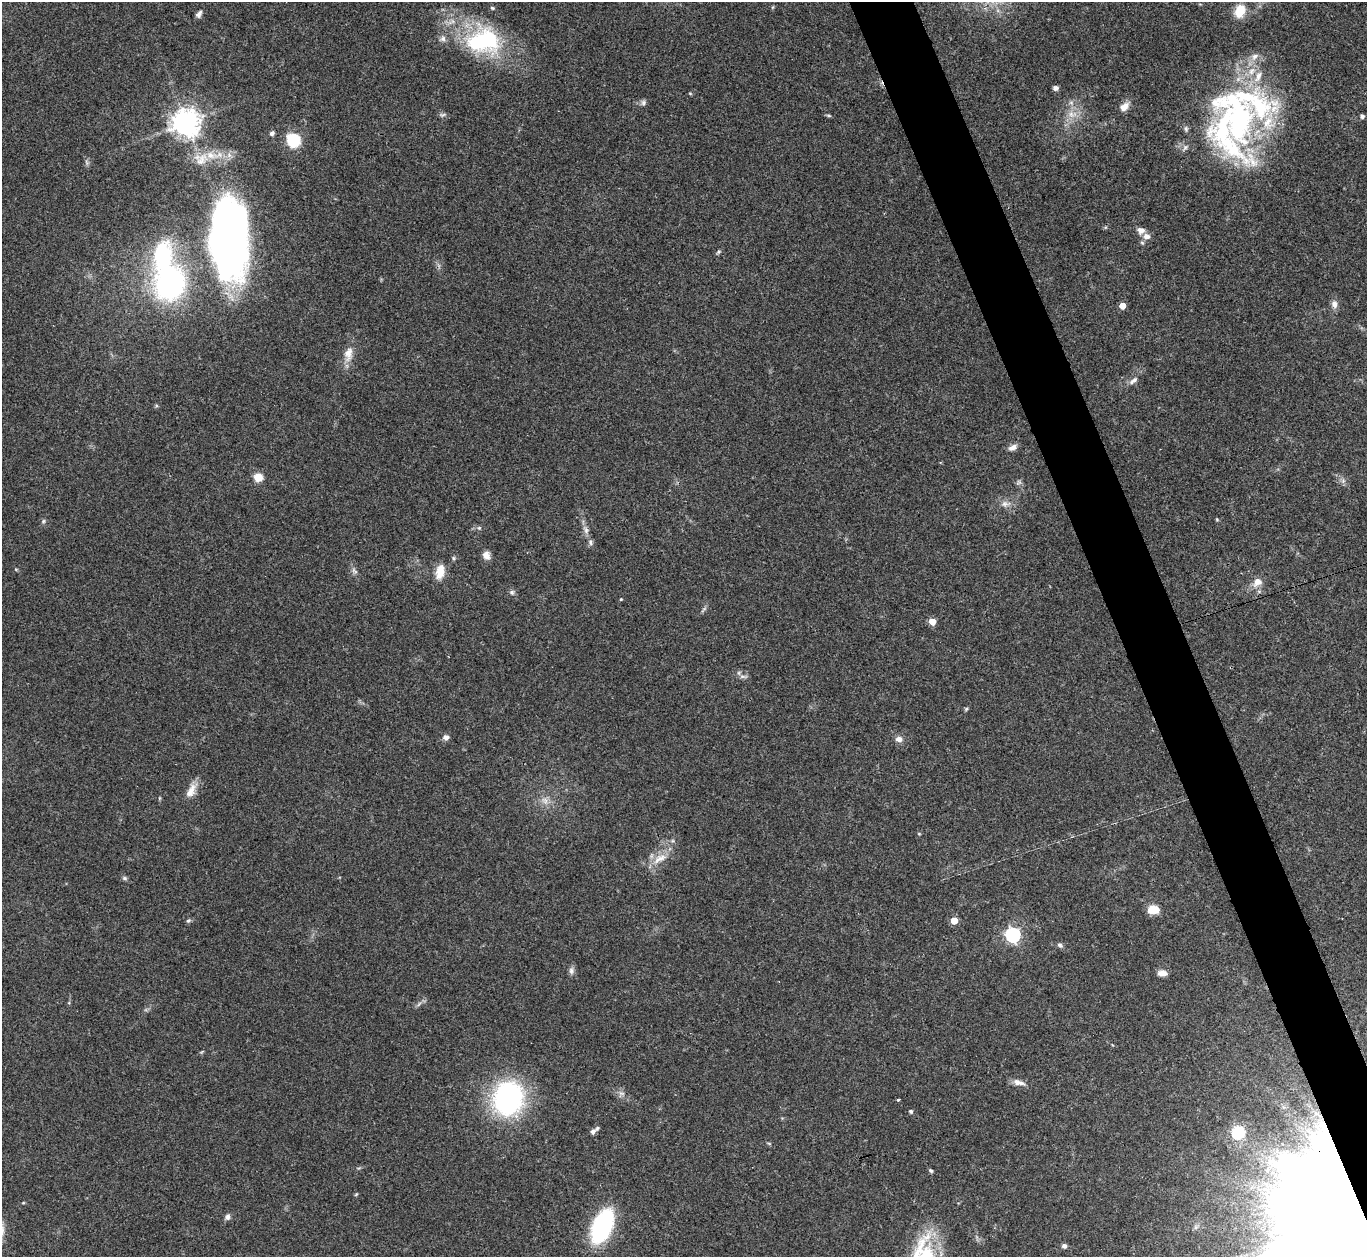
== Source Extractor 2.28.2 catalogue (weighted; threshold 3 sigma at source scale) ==
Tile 6 of 4 x 4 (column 2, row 2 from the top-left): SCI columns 1366-2730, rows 2661-3915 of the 5463 x 5449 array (HDU 1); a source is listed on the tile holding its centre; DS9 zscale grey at full resolution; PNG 1369 x 1259 px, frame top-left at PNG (2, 2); no overlay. Shown black and unused: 4% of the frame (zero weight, under 3 of 4 exposures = <1% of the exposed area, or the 3 px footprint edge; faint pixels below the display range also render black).
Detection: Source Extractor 2.28.2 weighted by HDU 2 'WHT'; one run over the whole footprint, this tile lists its part. Background 0.122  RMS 0.0047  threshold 0.0211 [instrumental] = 3 sigma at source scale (4.5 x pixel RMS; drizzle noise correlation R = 1.50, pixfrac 1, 0.05/0.05 arcsec/px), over >= 5 px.
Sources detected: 90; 1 too faint to see at this stretch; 1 inside a brighter object's white glare — not listed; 8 inside a brighter listed object's ellipse — not listed separately; the other 80 listed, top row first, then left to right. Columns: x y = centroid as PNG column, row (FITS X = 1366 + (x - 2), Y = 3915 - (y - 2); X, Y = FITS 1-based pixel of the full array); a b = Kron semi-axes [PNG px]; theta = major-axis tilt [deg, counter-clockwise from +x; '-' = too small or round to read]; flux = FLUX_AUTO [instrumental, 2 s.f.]
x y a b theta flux
773 7 6 4 70 0.51
492 8 6 5 - 0.7
1240 11 15 11 71 8.5
199 14 9 6 59 1.5
483 41 45 33 0 53
1055 88 6 5 - 1.6
690 93 5 3 - 0.46
643 102 7 7 - 1.3
1124 107 13 8 41 3.6
443 114 11 4 5 1
1072 114 15 9 -7 4.9
829 115 7 4 -9 0.68
1362 116 5 4 - 1.4
1239 120 92 33 -87 120
186 123 9 9 - 520
1186 129 8 5 -81 1.1
272 133 7 5 46 1.2
293 140 9 9 - 25
1185 147 9 5 63 1.3
201 159 23 15 46 9.1
87 162 10 3 -69 0.87
1141 230 9 7 -17 2.8
1147 236 9 7 -18 2.6
228 239 89 39 -85 240
718 252 8 4 36 0.75
163 255 23 15 85 49
170 283 30 27 79 100
1334 304 11 8 -87 2.5
1122 306 5 4 - 6.7
348 354 22 12 80 5.9
1133 381 15 6 39 2.3
1013 447 11 6 27 2.4
258 477 8 7 - 6.7
1005 504 13 8 3 2.9
1217 519 5 4 - 0.46
43 521 6 5 - 0.78
479 528 6 5 - 0.77
586 530 13 6 -70 2.3
590 542 9 6 -82 1.4
486 555 11 8 -78 3
453 558 6 6 - 0.83
354 571 11 5 -42 1.4
440 572 18 10 77 6.4
1257 582 12 9 38 4.6
512 592 7 7 - 1.3
621 599 4 3 - 0.38
704 609 11 4 44 0.99
932 622 5 4 - 8.7
739 673 6 4 -72 0.82
743 676 13 4 3 1.3
966 709 6 4 46 0.65
446 737 7 6 - 2.1
899 739 10 8 -17 2.4
191 791 20 9 63 5.4
545 801 12 9 -55 3.4
919 834 5 3 - 0.44
660 858 23 10 30 7.2
125 878 7 5 -27 0.98
1153 910 9 7 4 11
188 921 6 5 - 0.98
954 921 5 5 - 10
1013 935 6 6 - 120
1060 945 8 5 -36 1.1
571 971 11 7 -90 1.7
1162 973 12 6 -2 2.8
419 1004 8 4 53 1
1019 1082 16 7 -13 3.1
622 1093 10 5 0 1.4
508 1098 28 24 79 98
898 1100 4 3 - 0.98
911 1111 4 4 - 0.97
593 1131 6 6 - 1.4
1238 1132 6 6 - 60
769 1143 6 4 -19 0.54
931 1171 5 5 - 0.79
356 1194 5 3 - 0.48
227 1217 8 7 - 1.5
1340 1223 96 69 -67 4600
602 1226 23 13 67 76
1064 1246 6 6 - 1.3
Overlapping masked pixels (flux is a lower limit): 1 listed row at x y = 1340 1223
Isophote crosses this tile's border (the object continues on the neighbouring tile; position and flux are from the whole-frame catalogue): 1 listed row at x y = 1340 1223